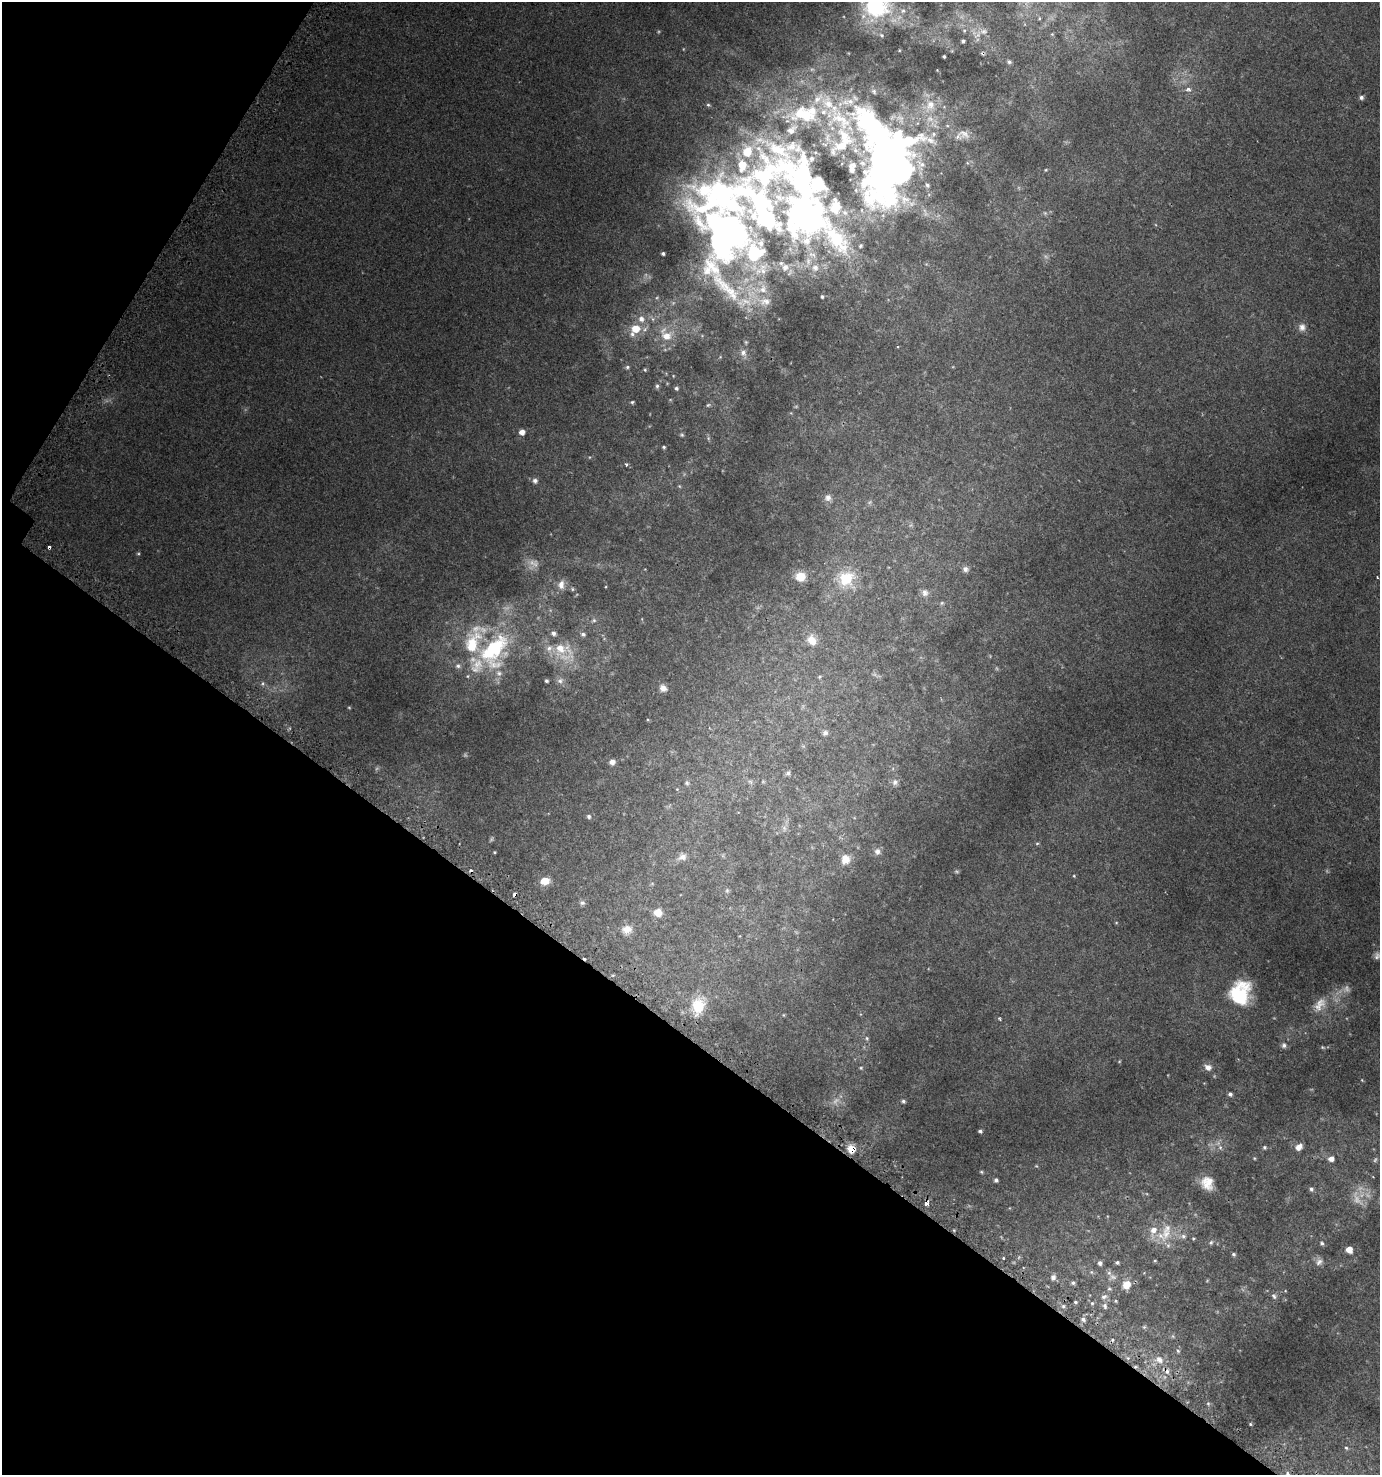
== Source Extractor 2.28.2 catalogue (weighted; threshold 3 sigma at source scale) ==
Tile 9 of 4 x 4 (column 1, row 3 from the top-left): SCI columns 314-1691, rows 1537-3009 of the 6069 x 6006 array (HDU 1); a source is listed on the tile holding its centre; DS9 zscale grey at full resolution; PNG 1382 x 1477 px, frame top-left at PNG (2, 2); no overlay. Shown black and unused: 34% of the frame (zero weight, under 2 of 3 exposures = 3% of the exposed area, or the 3 px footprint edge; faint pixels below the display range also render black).
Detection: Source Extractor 2.28.2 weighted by HDU 2 'WHT'; one run over the whole footprint, this tile lists its part. Background 0.00528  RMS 0.0045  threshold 0.0203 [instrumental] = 3 sigma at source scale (4.5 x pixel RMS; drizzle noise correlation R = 1.50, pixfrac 1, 0.0396/0.0396 arcsec/px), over >= 5 px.
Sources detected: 233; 25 too faint to see at this stretch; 6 inside a brighter object's white glare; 7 cosmic-ray / hot-pixel residue — not listed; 45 inside a brighter listed object's ellipse — not listed separately; the other 150 listed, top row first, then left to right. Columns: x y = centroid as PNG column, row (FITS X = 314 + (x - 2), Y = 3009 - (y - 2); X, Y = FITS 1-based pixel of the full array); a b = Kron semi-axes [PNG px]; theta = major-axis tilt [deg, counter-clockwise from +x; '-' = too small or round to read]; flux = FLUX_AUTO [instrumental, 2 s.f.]
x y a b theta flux
876 8 34 25 21 35
1039 18 5 4 - 0.51
881 35 7 5 -33 0.97
977 35 16 6 51 2.4
963 41 4 3 - 0.92
983 53 4 3 - 0.72
944 56 3 3 - 0.61
1009 62 6 5 - 0.94
1188 89 7 6 - 1.5
1361 97 5 5 - 1.4
818 99 19 9 47 4
930 105 19 13 66 7.7
823 112 9 8 - 2.8
879 134 82 29 -47 130
964 134 17 13 -17 4.3
842 142 160 101 85 170
1046 170 5 3 - 0.43
801 177 124 60 -45 170
1045 213 6 5 - 0.83
722 237 124 52 -78 200
663 254 4 3 - 0.95
785 267 8 8 - 3.1
815 267 10 9 - 3.1
822 297 3 3 - 0.7
641 319 8 8 - 2.7
1302 327 10 10 - 2.6
635 329 8 7 - 8.3
666 335 19 13 -50 7.4
627 367 6 5 - 0.88
645 370 4 3 - 0.5
673 376 4 3 - 0.28
657 386 6 5 - 0.94
676 388 4 4 - 0.87
632 402 4 3 - 0.69
708 405 7 5 17 0.78
522 432 5 5 - 3.3
682 435 6 5 - 0.68
664 447 4 4 - 0.7
626 465 4 4 - 1
535 481 6 6 - 1.7
679 486 5 5 - 0.54
828 498 11 9 -29 2.6
138 553 5 4 - 0.57
965 569 8 7 - 1.7
800 577 11 10 - 6.9
1377 577 3 2 - 0.7
846 579 26 24 6 18
561 585 13 9 80 3.3
572 589 6 5 - 0.63
925 593 10 9 - 2
942 603 6 5 - 0.71
594 620 7 5 13 1
583 634 7 6 - 1.3
812 640 16 12 -62 5.4
494 650 53 34 56 50
563 651 36 23 -41 18
819 677 6 5 - 0.62
546 681 4 3 - 0.8
560 681 9 9 - 2
263 684 7 6 - 1.1
663 688 10 8 -41 2.8
349 707 4 3 - 0.4
648 720 5 3 - 0.39
825 733 7 6 - 1.3
612 762 7 7 - 2
788 773 7 7 - 1.1
763 781 5 5 - 0.48
750 782 8 5 -24 1
895 782 9 9 - 1.8
687 783 7 6 - 0.86
677 789 4 4 - 0.42
589 816 6 5 - 1.1
784 828 12 6 86 2.2
1037 843 5 4 - 0.57
877 851 9 8 - 2.2
494 852 3 3 - 0.43
723 855 6 4 72 0.54
682 857 13 10 29 2.7
846 859 13 12 - 5.3
1074 876 4 4 - 0.45
545 881 10 8 11 5.3
652 884 6 4 0 0.44
727 891 8 6 90 0.85
514 895 4 3 - 3.1
582 903 8 6 -13 1.1
658 912 8 7 - 5.4
1116 923 5 3 - 0.36
627 930 13 11 11 4.2
1377 956 10 8 72 1.9
1240 993 27 23 74 26
1320 1004 24 13 55 6.9
698 1006 25 17 77 12
783 1015 5 3 - 0.39
1000 1019 5 3 - 0.75
867 1038 6 5 - 0.78
1284 1045 7 7 - 1.5
1322 1047 6 5 - 0.63
1119 1061 5 4 - 0.4
1208 1067 8 7 - 2.9
861 1068 5 4 - 0.5
1362 1080 5 3 - 0.37
1230 1094 4 4 - 1.2
903 1101 4 4 - 0.88
980 1131 4 4 - 0.9
1220 1147 9 6 -63 1.6
1264 1147 4 4 - 0.75
1299 1147 7 6 - 3.7
851 1149 10 10 - 5.6
1254 1158 4 4 - 0.44
1331 1159 6 5 - 2.8
981 1172 5 4 - 0.54
996 1180 4 4 - 1
1207 1183 15 13 -61 7.2
1311 1189 6 5 - 1.2
926 1203 4 3 - 5.2
1161 1236 25 21 -23 12
1193 1238 5 4 - 0.5
1211 1242 7 6 - 1.1
1322 1243 7 5 -45 0.97
1349 1249 5 5 - 5.3
1234 1254 5 4 - 0.88
1004 1258 3 3 - 0.97
1155 1261 4 4 - 0.46
1319 1261 11 10 - 2.3
1117 1262 5 4 - 0.95
1100 1263 5 5 - 1.6
1091 1272 7 5 -36 0.86
1109 1273 9 6 -59 1.4
1144 1273 4 4 - 0.37
1053 1277 8 7 - 2
1073 1283 6 5 - 1.1
1126 1285 9 8 - 6.7
1109 1289 6 6 - 0.96
1274 1296 8 7 - 1.3
1104 1297 11 7 14 2
1116 1301 5 4 - 0.62
1075 1302 4 4 - 0.93
1092 1303 6 5 - 0.89
1063 1306 6 5 - 1.1
1105 1306 9 6 -85 1.6
1083 1319 6 5 - 1.3
1144 1327 5 5 - 0.72
1173 1336 6 4 -60 0.63
1178 1351 6 5 - 0.75
1128 1358 6 5 - 0.78
1159 1360 13 10 -24 4.2
1208 1403 6 5 - 0.72
1250 1424 4 4 - 0.51
1346 1448 5 4 - 0.67
1288 1474 9 7 -63 2.2
Overlapping masked pixels (flux is a lower limit): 4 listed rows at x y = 983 53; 514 895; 851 1149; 926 1203
Isophote crosses this tile's border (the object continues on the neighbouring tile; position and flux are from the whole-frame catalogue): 3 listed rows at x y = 876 8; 1377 956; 1288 1474